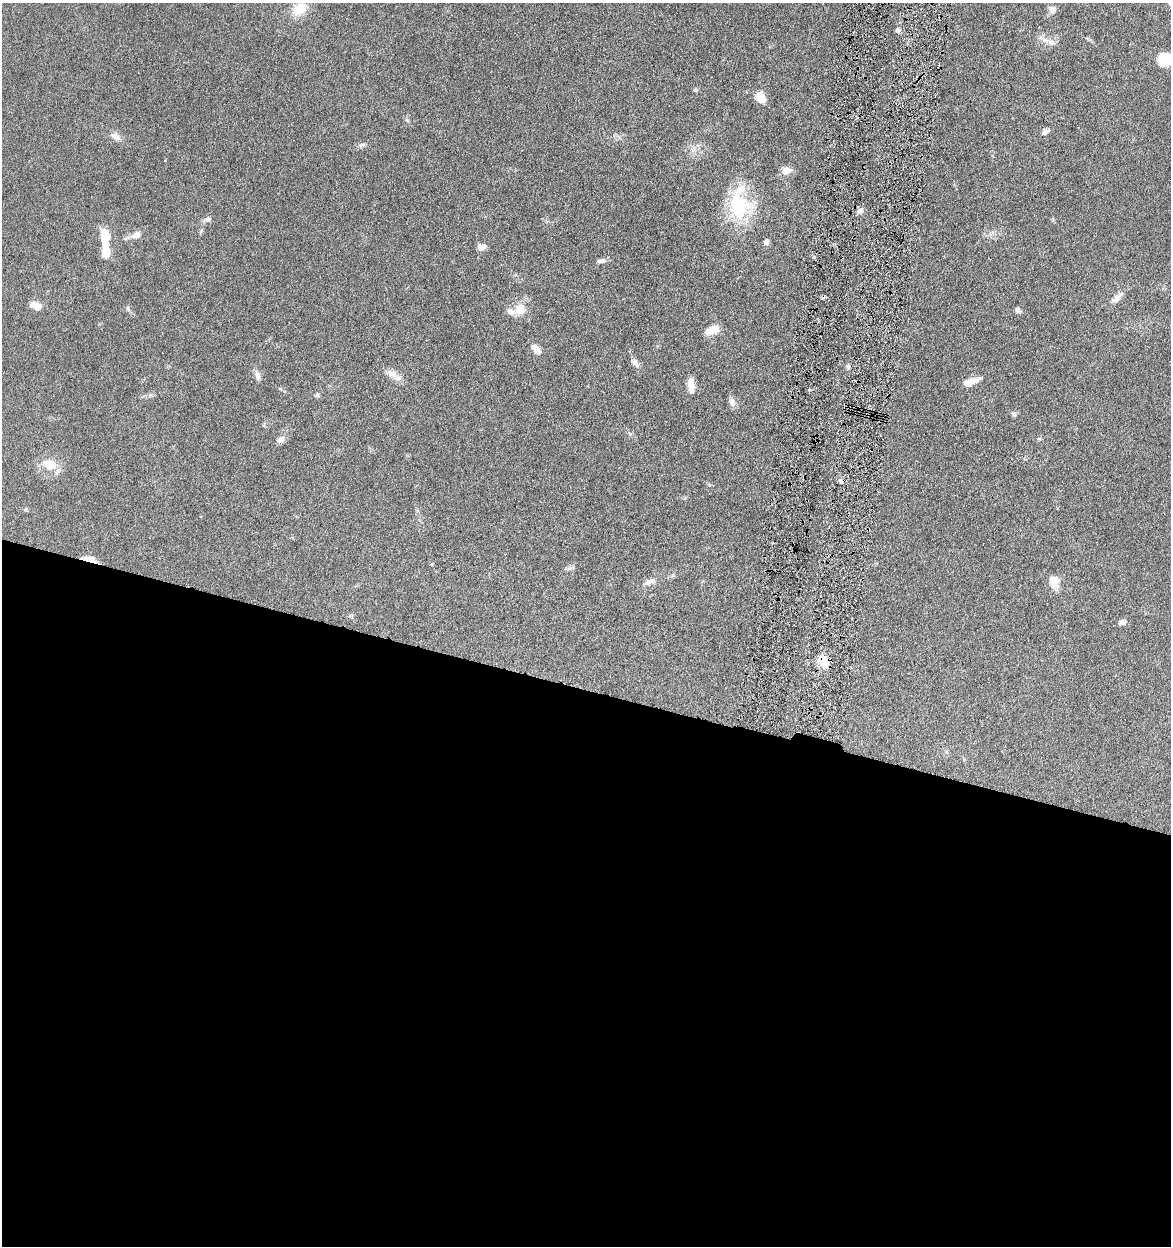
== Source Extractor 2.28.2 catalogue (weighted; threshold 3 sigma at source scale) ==
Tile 14 of 4 x 4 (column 2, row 4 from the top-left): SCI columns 1411-2579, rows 5-1248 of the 5040 x 4982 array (HDU 1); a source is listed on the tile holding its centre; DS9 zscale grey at full resolution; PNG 1173 x 1248 px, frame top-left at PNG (2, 3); no overlay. Shown black and unused: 45% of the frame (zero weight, under 4 of 8 exposures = <1% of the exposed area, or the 3 px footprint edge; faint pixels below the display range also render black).
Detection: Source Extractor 2.28.2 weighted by HDU 2 'WHT'; one run over the whole footprint, this tile lists its part. Background 0.042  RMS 0.0046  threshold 0.0189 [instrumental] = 3 sigma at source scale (4.09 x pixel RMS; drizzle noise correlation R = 1.36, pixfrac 0.8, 0.05/0.05 arcsec/px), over >= 5 px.
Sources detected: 50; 1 inside a brighter object's white glare — not listed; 3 inside a brighter listed object's ellipse — not listed separately; the other 46 listed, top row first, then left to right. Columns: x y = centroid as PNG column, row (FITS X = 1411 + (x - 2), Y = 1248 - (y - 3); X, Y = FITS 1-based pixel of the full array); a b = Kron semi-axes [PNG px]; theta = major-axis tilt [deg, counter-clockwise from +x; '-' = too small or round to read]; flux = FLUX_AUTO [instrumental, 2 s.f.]
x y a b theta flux
299 9 15 12 36 8.9
1052 10 9 8 - 1.8
898 30 6 6 - 1.2
1041 38 7 4 -19 0.96
1051 42 9 7 -32 1.9
1165 59 14 13 - 11
695 90 7 5 -12 0.59
760 97 16 11 -60 4.5
1046 131 10 6 35 1.6
115 136 12 8 -35 2.3
362 145 12 4 15 1.1
786 170 12 9 5 3.5
738 206 34 27 -84 26
860 211 8 7 - 1.7
207 220 11 6 12 1.6
992 233 7 5 54 1.1
137 235 12 8 26 2.6
766 242 5 4 - 2.2
481 247 9 7 3 2.4
105 251 17 8 -89 9
601 261 13 5 3 1.4
1117 298 18 7 42 2.8
36 306 14 9 -22 3.7
128 308 8 4 -82 0.71
520 309 18 15 65 5.8
1018 310 7 6 - 1.2
713 330 15 8 21 4.9
536 349 10 7 -51 3.9
635 363 11 7 -50 2
848 367 6 5 - 0.93
392 373 18 8 -32 3.6
257 376 14 7 -76 1.8
970 382 18 6 20 5.7
691 385 19 7 -85 4.1
317 395 6 5 - 0.69
732 402 12 8 -69 2
1014 414 7 5 -44 0.88
264 425 6 4 71 0.48
281 440 10 8 35 2
49 465 13 11 -22 7.6
88 559 17 6 -12 4.2
1054 581 13 10 77 5.4
649 582 16 6 21 2
1122 622 8 7 - 1.4
824 661 12 11 - 7.6
946 752 6 4 -46 0.66
Overlapping masked pixels (flux is a lower limit): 2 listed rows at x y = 88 559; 824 661
Isophote crosses this tile's border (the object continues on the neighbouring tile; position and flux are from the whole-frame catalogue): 1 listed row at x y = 1165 59